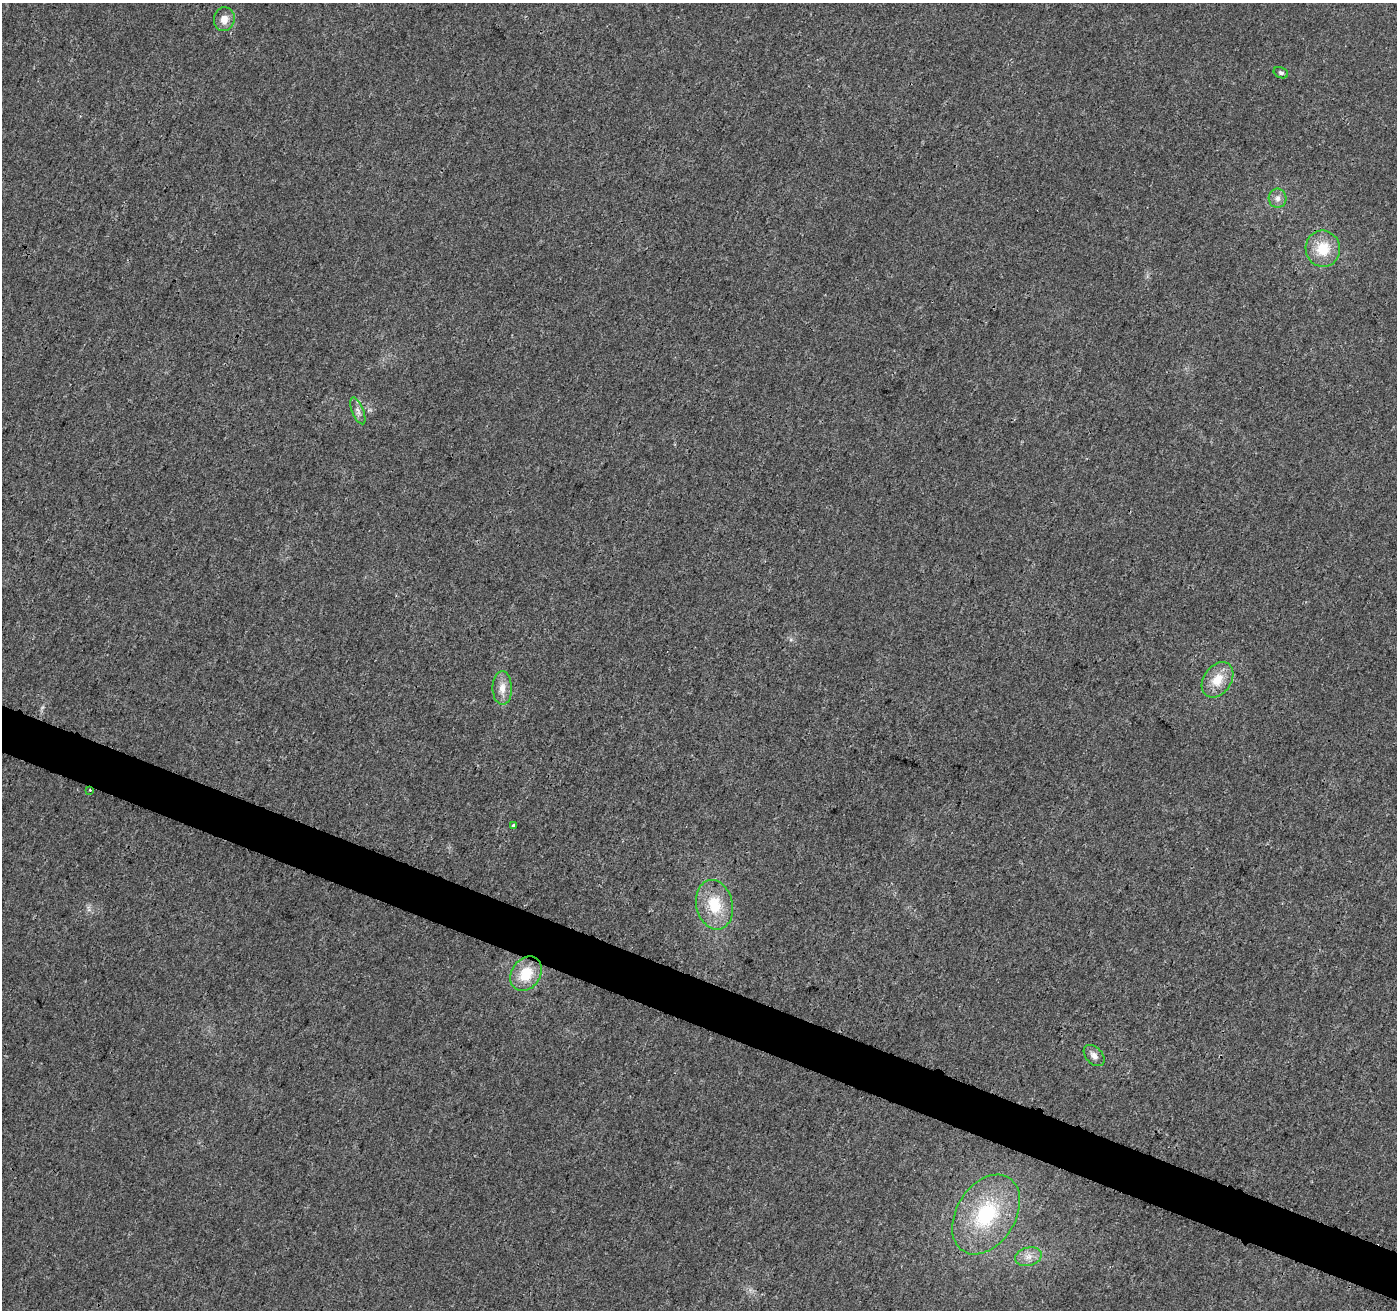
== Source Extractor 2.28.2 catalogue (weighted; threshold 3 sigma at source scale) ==
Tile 6 of 4 x 4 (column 2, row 2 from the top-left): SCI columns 1407-2801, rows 2837-4144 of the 5612 x 5737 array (HDU 1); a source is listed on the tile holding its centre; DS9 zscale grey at full resolution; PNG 1399 x 1312 px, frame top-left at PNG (2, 3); each listed source drawn as its Kron ellipse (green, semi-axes under 4 px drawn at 4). Shown black and unused: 4% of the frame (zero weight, under 3 of 4 exposures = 1% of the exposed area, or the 3 px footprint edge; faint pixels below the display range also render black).
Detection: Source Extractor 2.28.2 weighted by HDU 2 'WHT'; one run over the whole footprint, this tile lists its part. Background 0.00894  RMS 0.0029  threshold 0.0129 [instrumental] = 3 sigma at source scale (4.5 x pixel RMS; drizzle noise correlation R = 1.50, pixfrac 1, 0.0396/0.0396 arcsec/px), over >= 5 px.
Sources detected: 14; all 14 listed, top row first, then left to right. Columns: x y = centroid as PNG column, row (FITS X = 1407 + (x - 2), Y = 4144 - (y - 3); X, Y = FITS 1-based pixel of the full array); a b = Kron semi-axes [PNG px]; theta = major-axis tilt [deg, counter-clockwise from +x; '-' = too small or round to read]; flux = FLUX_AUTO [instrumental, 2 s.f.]
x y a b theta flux
224 19 12 10 79 2.8
1281 73 7 5 -23 0.68
1277 198 9 9 - 1.5
1323 249 18 17 - 8.1
358 411 14 6 -68 1.4
1217 680 19 13 55 6.1
502 688 17 9 -88 3
90 790 2 2 - 0.19
514 825 3 3 - 0.81
714 905 25 18 -77 10
526 974 18 14 56 8.5
1094 1056 12 8 -47 1.8
986 1214 43 29 58 25
1028 1257 13 9 16 2.4
Overlapping masked pixels (flux is a lower limit): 1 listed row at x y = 90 790